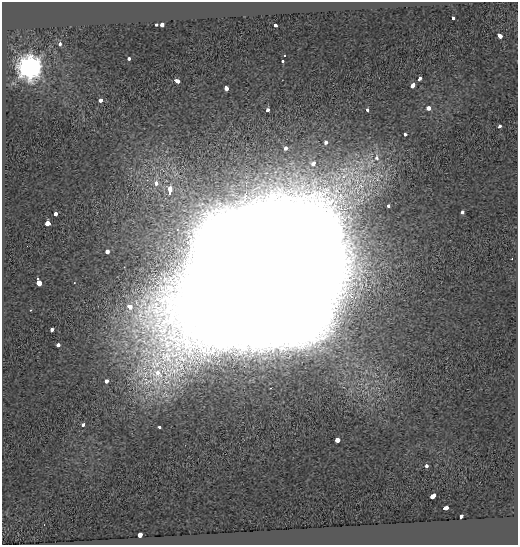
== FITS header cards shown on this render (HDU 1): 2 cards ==
NAXIS1  =                  516
NAXIS2  =                  543

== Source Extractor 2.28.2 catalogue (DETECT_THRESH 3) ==
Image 516 x 543 px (HDU 1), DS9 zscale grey, 1 PNG px = 1 image px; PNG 520 x 547 px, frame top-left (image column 1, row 543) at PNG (2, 2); no overlay
Background 0.105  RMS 0.12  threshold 0.363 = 3 sigma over >= 5 px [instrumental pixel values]
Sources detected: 47; all 47 listed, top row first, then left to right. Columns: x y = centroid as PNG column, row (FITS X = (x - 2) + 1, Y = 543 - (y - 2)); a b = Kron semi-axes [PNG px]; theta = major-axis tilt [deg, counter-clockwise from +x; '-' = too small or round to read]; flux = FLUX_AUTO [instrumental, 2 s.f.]
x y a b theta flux
453 19 4 3 - 8.4e+01
156 25 3 3 - 4.9e+01
162 25 4 3 - 1.8e+02
275 25 3 3 - 7.0e+01
499 35 5 3 - 1.8e+02
60 44 3 3 - 9.4e+01
285 56 3 3 - 1.9e+01
129 59 3 3 - 6.4e+01
283 61 3 3 - 3.9e+01
30 67 8 8 - 8.9e+03
419 79 4 3 - 1.8e+02
177 81 5 3 - 2.2e+02
413 85 4 3 - 2.9e+02
226 88 4 3 - 2.0e+02
100 100 4 3 - 1.5e+02
428 108 4 3 - 1.8e+02
268 110 3 3 - 2.2e+02
368 110 3 3 - 1.1e+02
500 126 3 3 - 6.8e+01
405 134 3 3 - 8.2e+01
326 143 3 3 - 7.1e+01
286 148 3 3 - 1.2e+02
377 158 13 7 -85 8.0e+01
313 163 4 4 - 1.1e+02
156 183 4 3 - 9.0e+01
170 191 7 3 89 3.2e+02
389 205 3 3 - 6.0e+01
462 212 3 3 - 3.0e+01
55 214 4 3 - 8.7e+01
47 223 4 3 - 5.4e+02
107 252 3 3 - 2.3e+02
512 259 2 2 - 4.8e+00
262 278 56 52 34 2.5e+06
39 283 5 4 - 9.2e+02
129 307 5 4 - 1.4e+02
30 310 2 2 - 6.5e+00
52 329 4 3 - 6.7e+01
58 345 3 3 - 1.3e+02
107 381 4 3 - 1.3e+02
83 425 3 3 - 8.7e+01
159 427 3 3 - 7.1e+01
337 439 4 3 - 3.6e+02
426 466 3 3 - 1.0e+02
433 496 5 3 - 2.6e+02
445 508 4 3 - 2.3e+02
461 517 4 3 - 1.2e+02
140 535 4 3 - 2.3e+02